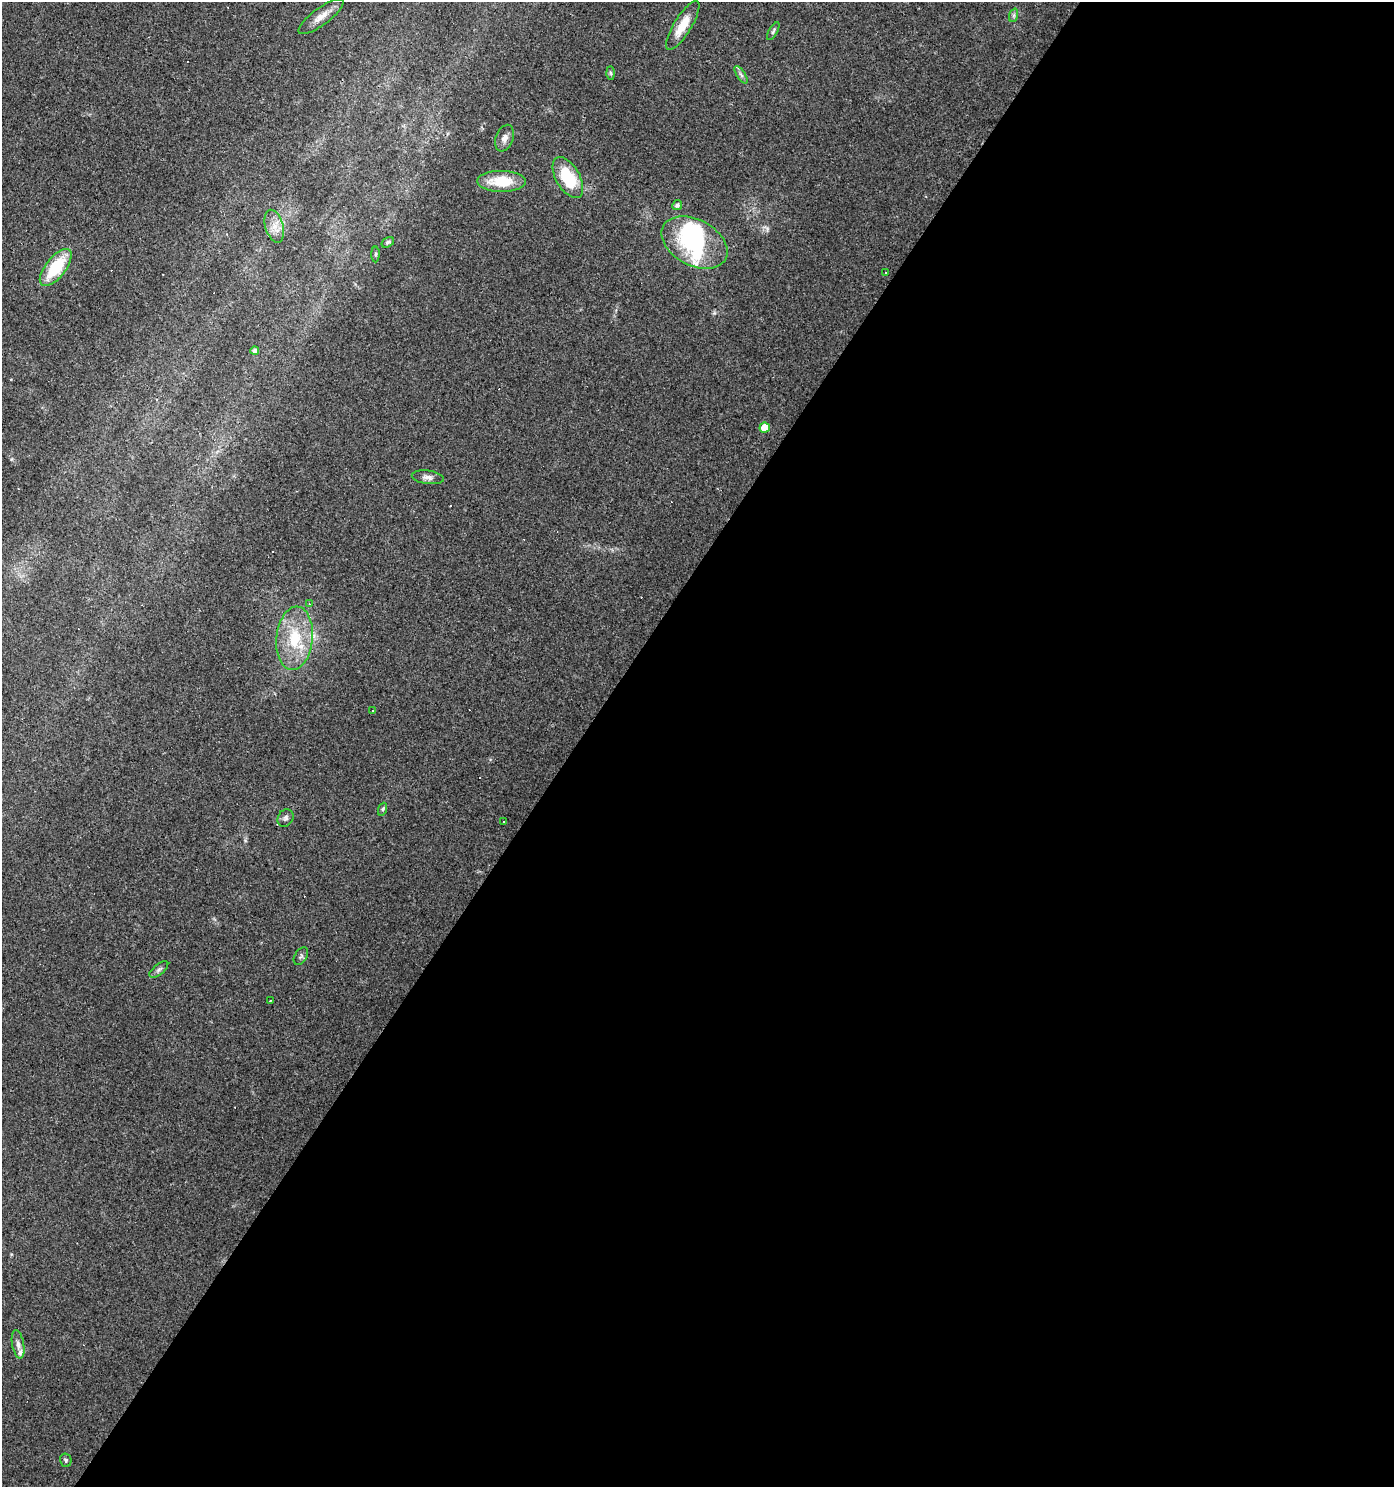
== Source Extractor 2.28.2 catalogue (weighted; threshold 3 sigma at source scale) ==
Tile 12 of 4 x 4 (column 4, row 3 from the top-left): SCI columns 4420-5811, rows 1485-2969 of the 5988 x 5939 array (HDU 1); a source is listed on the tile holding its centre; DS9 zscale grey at full resolution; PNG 1396 x 1489 px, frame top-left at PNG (2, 2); each listed source drawn as its Kron ellipse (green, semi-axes under 4 px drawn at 4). Shown black and unused: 59% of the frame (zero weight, under 3 of 4 exposures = <1% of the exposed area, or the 3 px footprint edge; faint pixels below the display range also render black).
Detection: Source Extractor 2.28.2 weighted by HDU 2 'WHT'; one run over the whole footprint, this tile lists its part. Background 0.029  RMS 0.0038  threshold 0.0173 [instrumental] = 3 sigma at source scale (4.5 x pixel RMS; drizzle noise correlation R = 1.50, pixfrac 1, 0.0396/0.0396 arcsec/px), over >= 5 px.
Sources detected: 50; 2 inside a brighter object's white glare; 15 cosmic-ray / hot-pixel residue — neither listed nor drawn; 3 inside a brighter listed object's ellipse — not listed separately; the other 30 listed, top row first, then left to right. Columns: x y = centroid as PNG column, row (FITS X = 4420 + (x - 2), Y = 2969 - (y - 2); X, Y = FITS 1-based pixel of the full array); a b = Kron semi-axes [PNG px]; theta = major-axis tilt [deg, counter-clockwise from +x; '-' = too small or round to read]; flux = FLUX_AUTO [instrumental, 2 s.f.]
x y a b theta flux
1014 15 7 4 72 0.76
321 16 27 8 36 4.4
683 25 28 8 58 7.3
773 31 10 4 60 0.8
610 73 6 4 -88 0.62
741 75 10 4 -56 1.1
504 138 14 8 70 2.3
568 178 22 12 -60 16
502 181 24 10 -1 13
677 205 5 4 - 1.1
274 226 17 9 -73 3.9
388 242 7 4 33 0.85
694 242 35 23 -28 37
376 254 8 4 89 0.67
56 267 22 10 52 18
885 273 3 2 - 0.49
255 351 4 4 - 1.3
765 428 5 5 - 5.7
428 477 16 6 -7 1.9
309 604 4 3 - 0.45
295 638 32 18 84 17
372 711 3 2 - 0.31
383 809 7 4 71 0.57
285 818 9 7 59 1.2
504 821 3 2 - 0.27
301 956 10 6 58 0.89
159 969 11 5 39 1.1
270 1001 3 2 - 0.45
18 1344 14 6 -80 1.9
66 1460 7 5 -76 0.74
Overlapping masked pixels (flux is a lower limit): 1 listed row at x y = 694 242